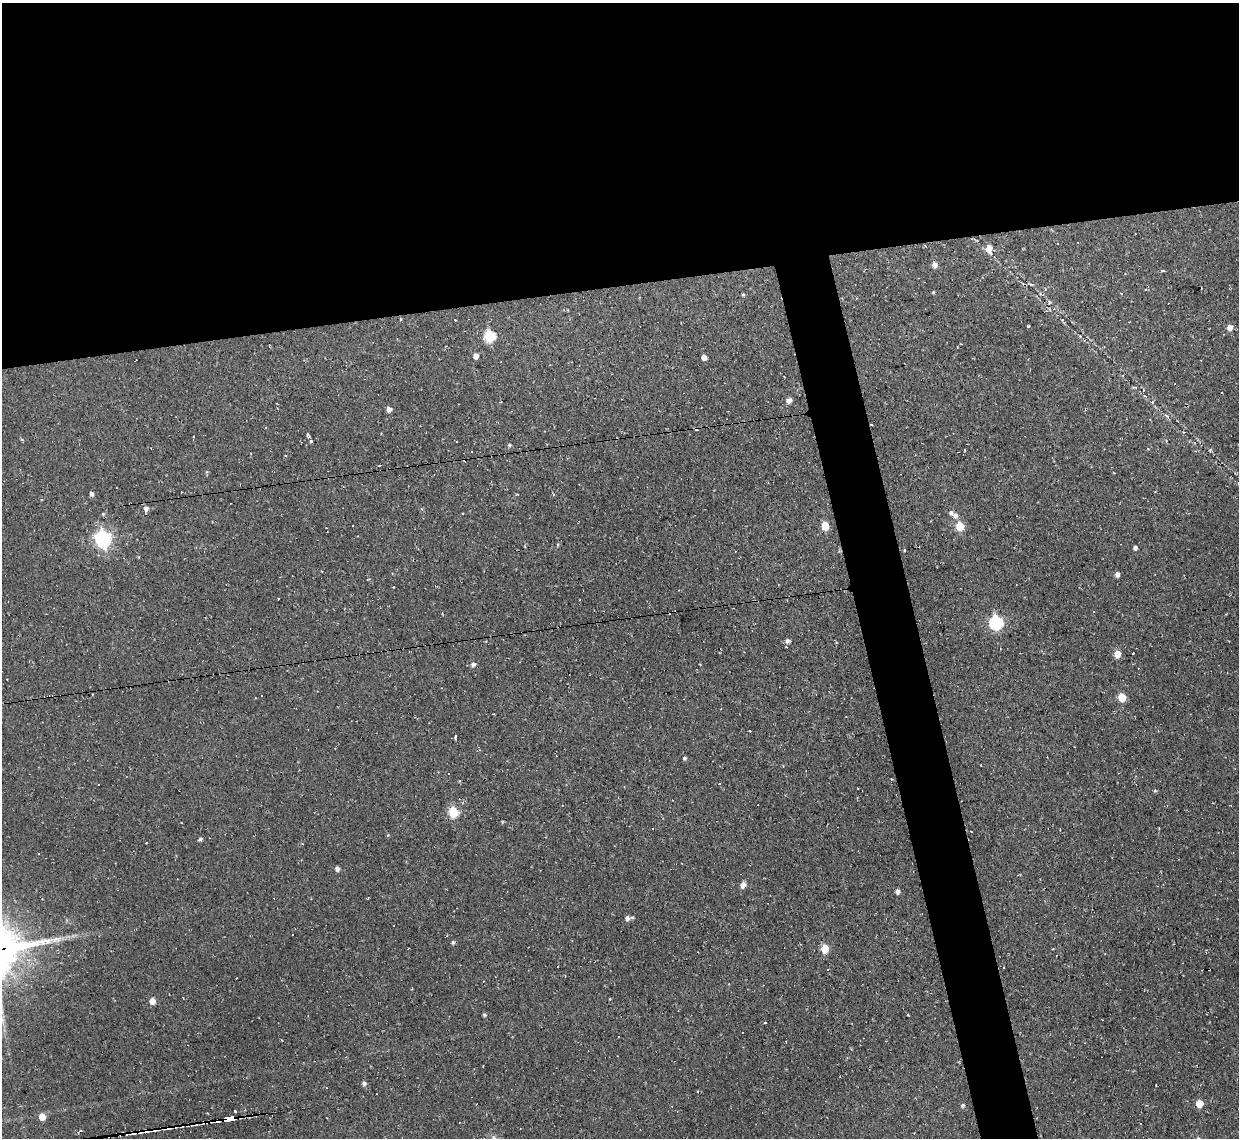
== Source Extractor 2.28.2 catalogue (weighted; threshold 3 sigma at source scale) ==
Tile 2 of 4 x 4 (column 2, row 1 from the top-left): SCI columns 1238-2474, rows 3541-4676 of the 4948 x 4925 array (HDU 1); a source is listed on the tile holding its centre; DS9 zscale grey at full resolution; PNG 1241 x 1140 px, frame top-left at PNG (2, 3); no overlay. Shown black and unused: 29% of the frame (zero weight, under 2 of 3 exposures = <1% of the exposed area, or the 3 px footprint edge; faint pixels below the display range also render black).
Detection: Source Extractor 2.28.2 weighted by HDU 2 'WHT'; one run over the whole footprint, this tile lists its part. Background 0.146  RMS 0.0073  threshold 0.0329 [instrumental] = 3 sigma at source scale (4.5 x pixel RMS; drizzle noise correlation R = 1.50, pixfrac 1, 0.05/0.05 arcsec/px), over >= 5 px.
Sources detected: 89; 21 cosmic-ray / hot-pixel residue — not listed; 1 inside a brighter listed object's ellipse — not listed separately; the other 67 listed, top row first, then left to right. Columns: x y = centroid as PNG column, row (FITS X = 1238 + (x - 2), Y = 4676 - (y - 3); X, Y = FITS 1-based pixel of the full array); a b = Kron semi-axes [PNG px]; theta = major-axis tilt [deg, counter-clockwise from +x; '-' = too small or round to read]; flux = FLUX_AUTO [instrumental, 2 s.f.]
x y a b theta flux
989 248 7 6 - 8.4
935 265 6 5 - 3.7
1162 271 4 3 - 2.3
1030 284 9 3 -26 1.1
934 292 5 3 - 0.7
743 294 4 4 - 0.96
1028 326 3 3 - 0.71
1230 327 6 5 - 5
489 336 6 6 - 58
476 356 5 5 - 3.8
704 357 5 4 - 4.6
1222 393 3 3 - 5.2
789 400 6 5 - 3.6
1152 402 4 3 - 0.84
389 409 5 4 - 4
1167 416 9 2 -40 1.1
871 424 3 2 - 0.65
21 439 4 3 - 0.98
311 442 4 3 - 1.5
509 445 5 4 - 1.1
964 450 2 2 - 0.9
1210 450 5 5 - 0.92
91 494 5 4 - 2.2
146 508 7 5 -84 2.9
103 514 5 4 - 0.95
955 515 7 6 - 3.2
352 526 2 2 - 0.55
825 526 6 5 - 18
960 526 6 5 - 21
103 539 7 6 - 220
1135 548 5 4 - 1.9
905 550 3 3 - 2.1
1117 574 5 4 - 2.8
996 622 7 6 - 100
787 641 5 5 - 2.7
1133 653 2 2 - 0.46
1117 654 6 5 - 9.3
473 664 6 6 - 2.5
1122 697 5 5 - 19
455 736 5 2 - 1.1
684 758 5 4 - 1.4
857 788 2 2 - 0.55
1155 791 5 4 - 0.89
453 812 6 5 - 47
502 822 4 4 - 0.71
200 839 6 4 25 1.4
146 842 3 3 - 3.3
337 869 4 4 - 2.7
743 885 6 5 - 4.7
897 891 5 4 - 2.8
627 918 5 5 - 2.4
632 918 4 4 - 1.1
292 935 2 2 - 0.56
453 942 4 4 - 1.4
825 949 5 5 - 19
412 988 3 2 - 0.75
610 999 2 2 - 0.67
152 1001 5 5 - 7.2
484 1015 4 4 - 1.2
2 1019 11 4 -75 2.7
765 1022 3 3 - 2.3
618 1037 3 2 - 0.85
364 1083 5 4 - 2
1199 1104 5 5 - 12
963 1105 5 5 - 1.5
42 1117 5 5 - 9.6
230 1118 6 3 8 570
Overlapping masked pixels (flux is a lower limit): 2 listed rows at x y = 871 424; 230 1118